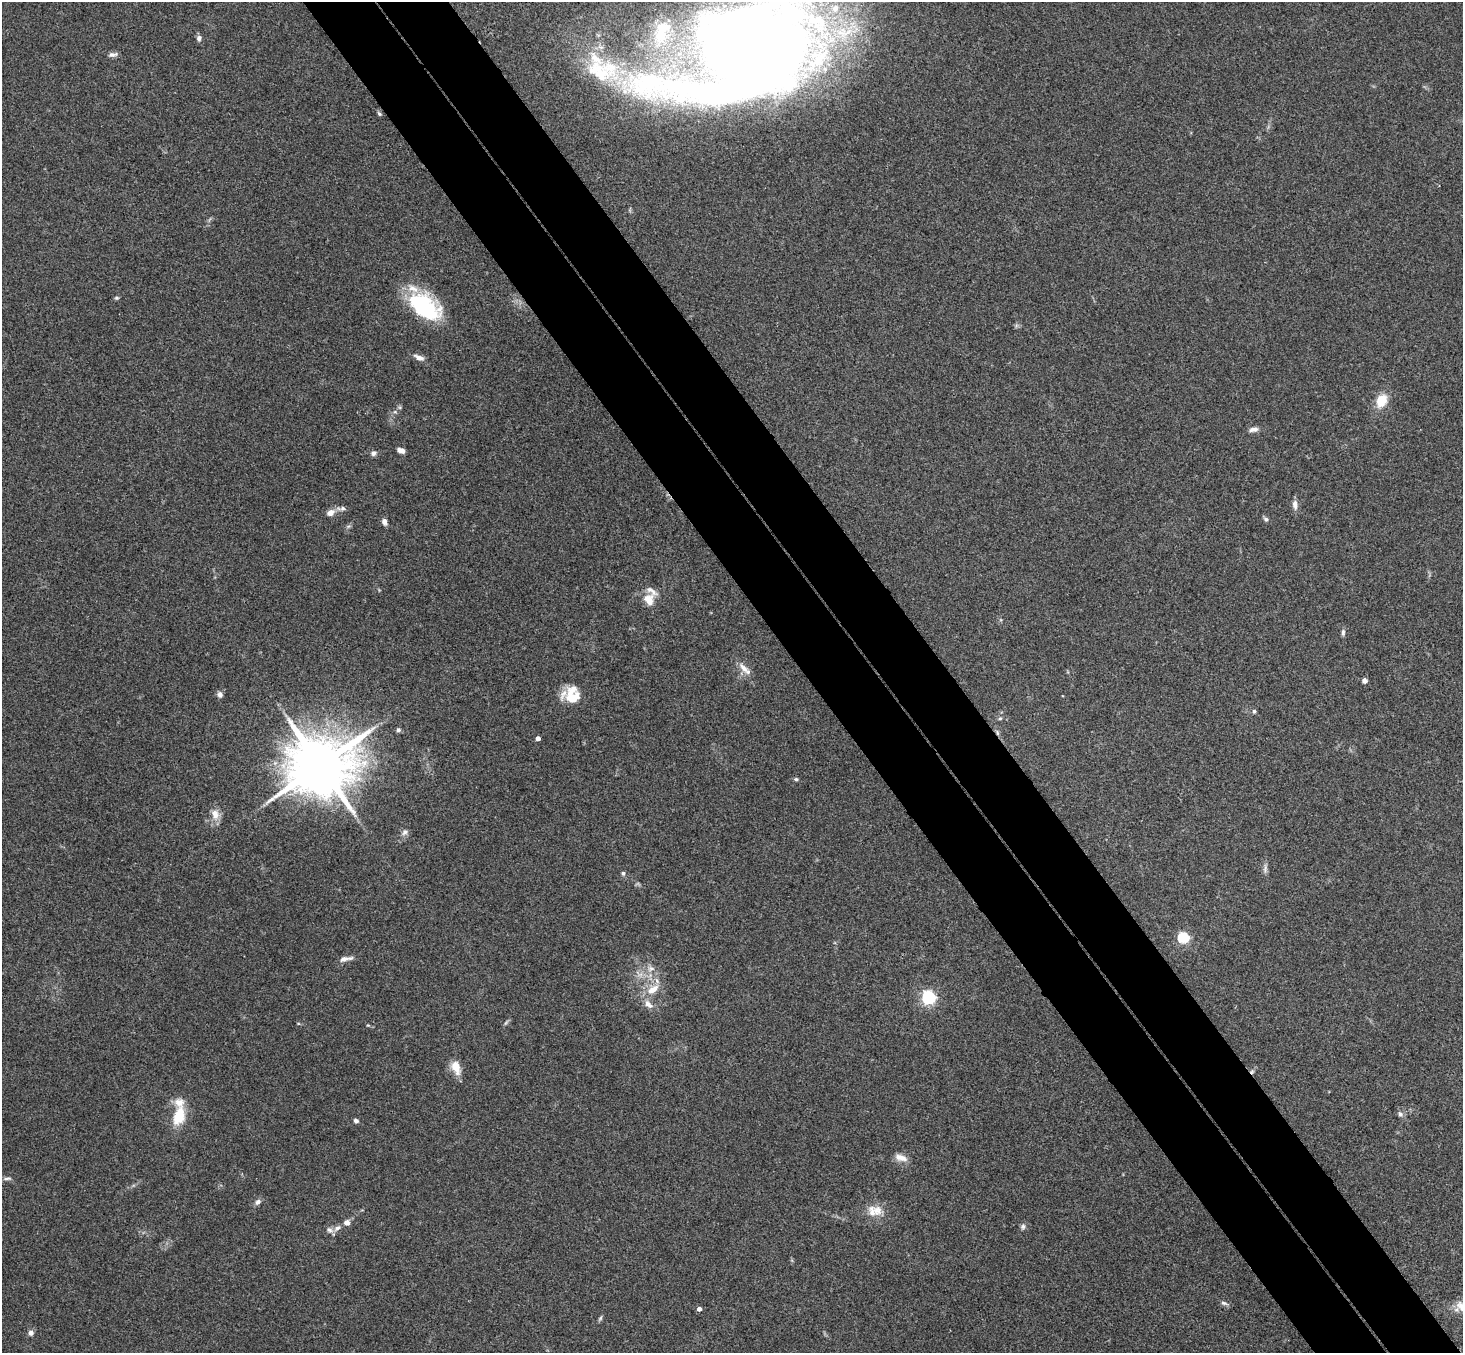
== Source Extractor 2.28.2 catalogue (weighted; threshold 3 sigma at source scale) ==
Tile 6 of 4 x 4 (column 2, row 2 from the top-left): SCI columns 1514-2974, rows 3033-4383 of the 5947 x 5927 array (HDU 1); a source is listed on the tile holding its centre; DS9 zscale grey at full resolution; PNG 1465 x 1355 px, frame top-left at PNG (2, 2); no overlay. Shown black and unused: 10% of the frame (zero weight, under 3 of 4 exposures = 6% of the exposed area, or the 3 px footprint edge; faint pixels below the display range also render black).
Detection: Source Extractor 2.28.2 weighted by HDU 2 'WHT'; one run over the whole footprint, this tile lists its part. Background 0.205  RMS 0.0083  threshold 0.0372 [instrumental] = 3 sigma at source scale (4.5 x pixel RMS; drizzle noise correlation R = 1.50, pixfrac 1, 0.05/0.05 arcsec/px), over >= 5 px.
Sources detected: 70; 2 inside a brighter object's white glare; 2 cosmic-ray / hot-pixel residue — not listed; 10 inside a brighter listed object's ellipse — not listed separately; the other 56 listed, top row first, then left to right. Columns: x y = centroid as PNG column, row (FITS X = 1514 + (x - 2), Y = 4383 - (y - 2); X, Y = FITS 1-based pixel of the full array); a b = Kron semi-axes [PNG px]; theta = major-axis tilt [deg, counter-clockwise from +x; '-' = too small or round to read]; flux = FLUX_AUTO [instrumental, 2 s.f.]
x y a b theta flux
199 38 7 6 - 2.6
753 46 131 85 11 1600
112 54 11 6 6 3
598 71 62 26 -24 69
379 114 6 4 -49 1.4
116 298 6 4 1 1.2
424 306 37 21 -36 77
419 358 13 6 -23 4.5
1381 401 16 11 61 15
395 412 6 3 -18 1.1
1254 429 12 6 6 3.6
401 450 7 4 -19 5.4
373 453 7 6 - 2.6
1295 504 11 6 -81 4.5
342 508 9 6 16 2.6
330 513 10 7 30 5.7
1266 519 7 5 -19 1.9
384 522 8 5 -68 3.3
649 600 16 14 -78 11
1343 632 8 5 90 2
744 668 19 7 -45 7
1364 681 5 4 - 3.5
571 692 22 11 48 14
220 694 7 6 - 3.1
1254 711 5 5 - 1.6
1000 718 6 4 1 1.1
398 730 5 5 - 2.1
538 738 4 4 - 4.1
320 765 19 16 24 6800
796 779 6 4 -1 1.4
215 814 16 11 -81 8.3
405 832 10 6 36 2.9
1265 869 11 4 86 2.5
623 873 6 5 - 1.7
1183 938 5 5 - 76
344 959 12 7 8 4.6
651 968 11 8 0 5.4
653 989 18 10 33 12
928 997 6 6 - 160
648 1004 14 8 -47 6.2
506 1023 10 3 50 1.5
456 1067 18 10 -70 11
1400 1114 8 6 -62 2.6
179 1116 27 15 74 23
356 1121 5 5 - 2.2
901 1158 17 8 -16 6.5
8 1178 12 5 5 2.3
258 1202 8 6 45 3
877 1210 16 14 -87 10
347 1223 8 7 - 4.2
1023 1226 7 7 - 2.1
337 1228 11 6 37 3.7
1224 1303 11 5 -16 2.3
699 1309 4 4 - 3.7
600 1318 6 5 - 1.4
31 1333 7 6 - 3.3
Isophote crosses this tile's border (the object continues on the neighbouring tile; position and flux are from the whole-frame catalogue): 1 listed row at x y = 753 46